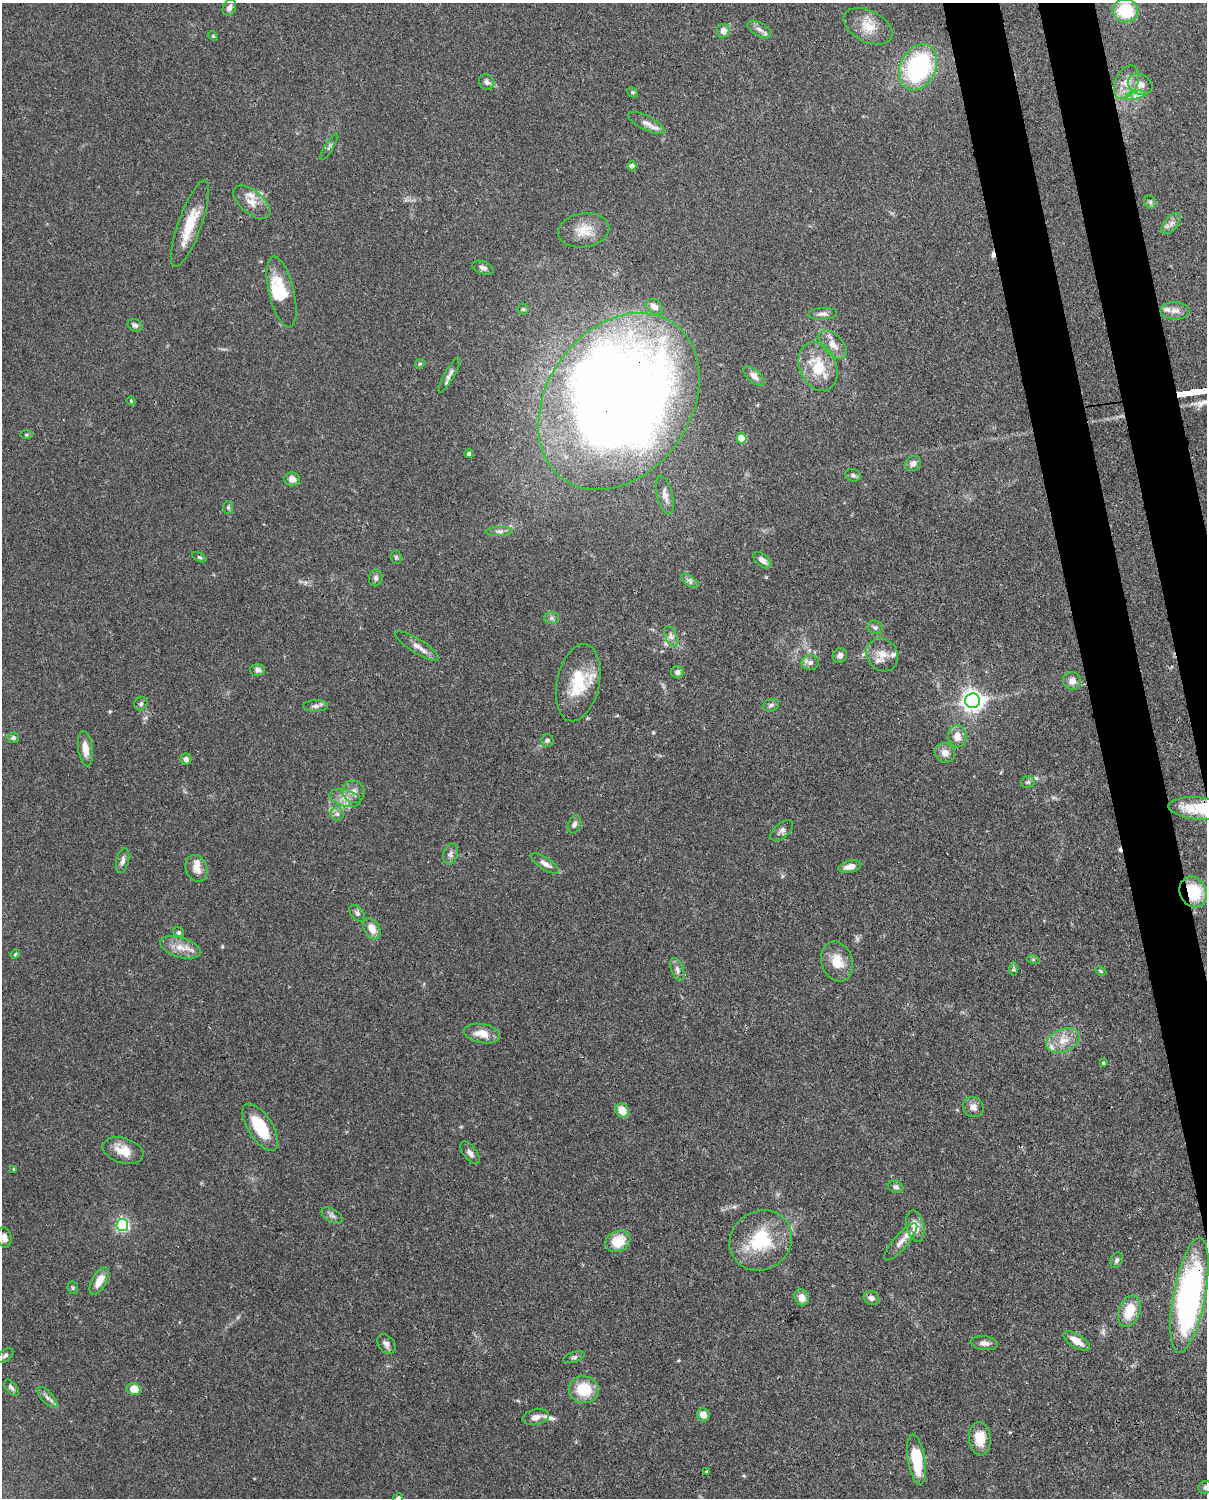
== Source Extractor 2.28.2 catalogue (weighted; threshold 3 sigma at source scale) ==
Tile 6 of 4 x 3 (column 2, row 2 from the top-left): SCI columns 1295-2499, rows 1761-3256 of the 5002 x 4907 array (HDU 1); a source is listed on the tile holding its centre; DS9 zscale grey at full resolution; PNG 1209 x 1500 px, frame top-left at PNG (2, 3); each listed source drawn as its Kron ellipse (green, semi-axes under 4 px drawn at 4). Shown black and unused: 6% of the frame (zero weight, under 3 of 4 exposures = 7% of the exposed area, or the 3 px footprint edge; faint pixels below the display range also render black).
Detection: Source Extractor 2.28.2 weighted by HDU 2 'WHT'; one run over the whole footprint, this tile lists its part. Background 0.114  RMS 0.0042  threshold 0.0189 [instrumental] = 3 sigma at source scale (4.5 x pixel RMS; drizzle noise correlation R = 1.50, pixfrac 1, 0.05/0.05 arcsec/px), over >= 5 px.
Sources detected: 145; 1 inside a brighter object's white glare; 2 cosmic-ray / hot-pixel residue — neither listed nor drawn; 10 inside a brighter listed object's ellipse — not listed separately; the other 132 listed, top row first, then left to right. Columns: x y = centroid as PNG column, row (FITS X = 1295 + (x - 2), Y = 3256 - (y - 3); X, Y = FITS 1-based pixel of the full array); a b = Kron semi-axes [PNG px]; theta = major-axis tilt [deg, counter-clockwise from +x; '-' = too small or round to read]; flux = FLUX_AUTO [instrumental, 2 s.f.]
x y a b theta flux
229 7 8 6 62 1.8
1125 11 13 11 -10 19
868 26 26 15 -27 8.3
759 29 13 6 -30 2.1
723 31 7 6 - 3
213 36 5 3 - 0.42
918 67 24 17 63 56
487 82 8 7 - 1.9
1126 82 18 11 65 6
1140 84 13 10 -25 4.2
633 92 6 4 -43 0.59
1135 95 10 4 14 1.8
646 123 20 7 -27 2.5
329 147 15 2 59 0.72
632 166 4 4 - 2.4
252 202 22 11 -40 5
1150 202 7 5 -49 0.98
1171 223 12 6 49 2.3
190 224 46 11 70 13
584 230 26 17 8 8.4
483 268 11 6 -19 1.5
281 292 36 12 -76 12
654 307 9 7 -38 3.1
523 309 5 5 - 0.68
1175 311 15 8 -1 2.9
823 314 14 6 3 1.9
135 325 8 6 -28 1.3
833 345 17 10 -46 4.5
420 364 5 4 - 0.58
818 367 25 18 -68 14
449 375 20 5 61 2.1
754 376 12 6 -41 2.5
131 401 4 3 - 0.4
619 401 96 72 55 650
26 435 6 3 0 0.49
741 438 5 5 - 14
469 454 4 4 - 1
913 463 8 7 - 2.2
853 475 8 6 -13 1.1
292 479 8 7 - 3.3
665 495 20 7 -76 2.9
228 507 6 5 - 0.74
499 531 13 4 3 1.5
199 557 8 4 -26 0.67
396 557 7 5 -86 0.74
762 560 10 6 -38 2.3
376 578 8 6 78 1.3
690 581 10 5 -36 1.3
551 618 7 6 - 1
875 627 8 6 -25 1.2
671 636 11 5 -65 1.7
417 646 25 7 -32 3.4
840 655 8 7 - 1.9
882 655 17 15 -54 5.2
810 663 8 7 - 1.9
257 670 7 6 - 1.4
677 672 6 6 - 1.5
1072 681 9 8 - 3.2
578 683 39 21 78 19
973 701 7 7 - 300
141 704 7 6 - 1.2
771 705 8 6 20 1.2
316 706 12 5 1 1.6
957 736 11 9 -82 3.8
13 738 5 5 - 1.2
547 740 6 6 - 0.86
85 749 18 7 -82 4.4
945 753 10 9 - 3.1
186 759 5 5 - 1.5
1028 782 7 5 3 0.88
354 792 11 11 - 3.2
345 798 16 8 -15 3.8
1200 809 31 11 -5 20
337 814 6 6 - 1.2
574 824 9 6 70 1.5
782 831 13 7 39 1.7
451 854 11 7 74 1.7
123 861 13 6 75 1.8
545 863 15 6 -33 2.3
850 867 12 6 13 3.3
196 868 14 10 -69 4.1
1193 892 16 13 -65 17
357 913 9 6 -50 1.3
372 929 11 7 -62 4.3
179 933 6 5 - 0.76
180 947 21 10 -17 5.6
15 954 5 3 - 0.45
1033 959 6 4 -19 0.58
837 961 20 15 -73 7.9
1014 969 6 4 -90 0.68
677 970 12 6 -70 1.8
1101 971 6 4 -28 0.55
482 1033 18 9 -10 5.1
1063 1040 17 11 21 6.2
1103 1063 4 3 - 0.45
973 1107 11 10 - 2.6
622 1110 7 6 - 6.9
260 1127 27 12 -57 17
123 1151 21 12 -17 6.7
470 1153 13 6 -52 1.9
13 1169 3 2 - 0.35
895 1187 8 6 -21 1.2
332 1216 11 6 -32 1.5
122 1225 6 6 - 78
915 1226 16 8 -77 6.2
4 1238 10 7 -78 2.5
761 1240 32 29 35 24
618 1241 13 10 26 10
901 1242 23 7 49 3.6
1117 1260 8 5 66 1.1
99 1281 15 7 60 5.6
73 1288 6 5 - 0.65
1189 1295 58 16 79 120
801 1297 8 7 - 3.1
871 1298 8 6 -26 1.7
1129 1311 16 10 69 11
1076 1341 15 6 -31 4.9
984 1343 14 7 -8 2.4
386 1344 11 7 -53 2
5 1355 9 5 39 1.2
574 1357 11 5 18 1
11 1388 9 5 -49 1.2
134 1389 7 6 - 7.3
584 1390 15 13 -9 13
47 1397 13 5 -47 1.8
703 1415 6 6 - 3.5
536 1417 13 7 12 2.4
980 1439 17 11 -85 7.8
916 1460 25 8 -81 18
706 1471 3 3 - 0.86
1205 1487 7 6 - 1.2
398 1498 5 4 - 1.1
Overlapping masked pixels (flux is a lower limit): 4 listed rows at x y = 619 401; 1200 809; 1193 892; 1189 1295
Isophote crosses this tile's border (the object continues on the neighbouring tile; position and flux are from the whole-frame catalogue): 4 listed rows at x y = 1200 809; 4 1238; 1205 1487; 398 1498